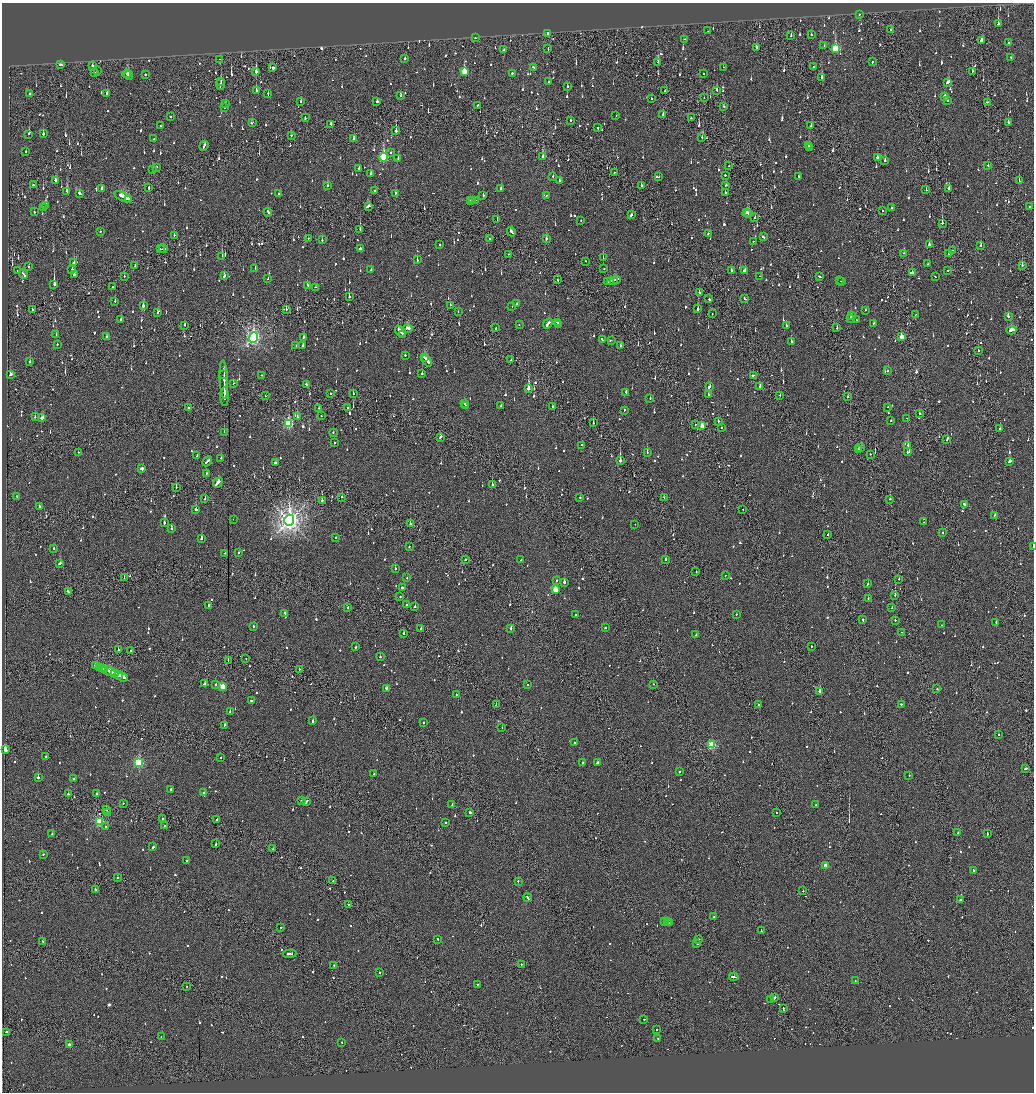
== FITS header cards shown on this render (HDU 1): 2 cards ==
NAXIS1  =                 2064
NAXIS2  =                 2180

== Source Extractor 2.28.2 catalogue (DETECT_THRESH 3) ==
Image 2064 x 2180 px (HDU 1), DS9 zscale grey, zoomed out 1/2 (1 PNG px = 2 x 2 image px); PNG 1036 x 1094 px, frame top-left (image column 1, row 2179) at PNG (2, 3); each listed source drawn as its Kron ellipse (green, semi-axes under 4 px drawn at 4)
Background -0.116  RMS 0.066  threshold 0.199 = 3 sigma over >= 5 px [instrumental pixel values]
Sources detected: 1627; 86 cannot appear on this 1/2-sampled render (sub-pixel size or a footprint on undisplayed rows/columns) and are neither listed nor drawn; of the other 1541, the 500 brightest by FLUX_AUTO listed and drawn (1041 fainter detections omitted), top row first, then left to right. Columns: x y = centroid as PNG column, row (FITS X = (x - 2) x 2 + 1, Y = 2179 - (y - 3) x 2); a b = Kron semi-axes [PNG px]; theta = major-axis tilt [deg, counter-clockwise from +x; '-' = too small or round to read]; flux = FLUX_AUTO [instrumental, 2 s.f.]
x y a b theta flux
859 14 2 1 - 59
998 24 2 2 - 1100
891 29 2 1 - 65
708 31 2 1 - 77
547 34 3 1 - 100
811 35 2 2 - 74
791 36 2 2 - 94
476 38 2 2 - 70
685 39 2 2 - 67
982 41 3 2 - 120
1008 43 2 2 - 220
824 45 2 2 - 70
756 47 2 2 - 120
548 48 3 1 - 190
835 49 3 3 - 720
504 50 4 1 - 230
1011 57 2 2 - 210
405 58 2 2 - 300
219 59 2 1 - 77
658 62 2 2 - 120
872 62 2 2 - 76
60 65 3 2 - 100
92 66 3 2 - 97
533 67 2 2 - 69
723 67 2 2 - 83
813 67 2 2 - 76
273 68 2 2 - 300
97 71 2 2 - 130
256 71 3 2 - 640
464 71 4 3 - 360
972 71 2 2 - 70
95 73 2 1 - 64
512 73 2 2 - 150
703 73 2 2 - 220
127 74 4 2 - 120
145 75 2 2 - 59
129 76 4 2 - 120
822 77 3 2 - 200
221 81 4 1 - 140
548 81 2 2 - 64
948 82 4 2 - 140
220 84 6 1 83 300
567 86 2 2 - 68
256 90 2 2 - 230
717 90 3 2 - 75
664 91 2 1 - 66
30 93 2 2 - 220
107 93 2 2 - 550
268 94 3 2 - 71
401 95 3 2 - 64
945 96 3 3 - 71
704 98 2 1 - 100
651 99 2 2 - 120
948 100 2 2 - 140
301 102 3 2 - 70
377 102 2 2 - 190
987 102 2 2 - 160
226 104 2 2 - 120
478 105 2 2 - 61
724 106 2 2 - 200
225 108 2 2 - 59
663 114 2 1 - 78
616 115 2 2 - 120
170 116 2 2 - 200
305 118 3 2 - 92
691 118 2 2 - 65
570 120 2 2 - 110
252 122 3 2 - 130
1008 123 2 2 - 310
330 124 3 1 - 72
161 126 2 2 - 100
811 126 2 2 - 67
598 128 2 2 - 69
396 131 2 2 - 570
29 134 2 2 - 98
43 134 2 2 - 180
291 135 2 2 - 73
702 138 2 2 - 130
154 139 2 2 - 90
354 139 3 2 - 120
204 146 5 2 - 130
809 146 2 2 - 120
810 148 2 2 - 120
26 151 2 2 - 170
390 152 2 2 - 160
383 157 4 3 - 1100
542 157 2 2 - 100
877 157 2 2 - 3200
398 159 2 2 - 98
885 160 2 2 - 190
729 165 2 1 - 62
988 165 2 2 - 86
156 167 2 2 - 100
359 169 2 2 - 210
152 170 2 2 - 140
614 172 2 2 - 71
371 174 2 2 - 99
725 175 2 2 - 130
553 176 2 2 - 90
659 177 2 2 - 70
798 177 2 2 - 72
55 181 3 2 - 130
559 181 2 2 - 120
1019 181 2 1 - 60
33 185 2 2 - 110
327 185 2 2 - 93
641 185 2 2 - 270
726 185 2 2 - 110
149 187 2 1 - 170
949 188 2 1 - 470
101 189 2 2 - 470
501 189 2 2 - 100
926 190 2 2 - 95
67 191 3 2 - 350
375 191 2 2 - 110
725 192 2 2 - 350
79 193 3 2 - 120
396 193 2 2 - 61
279 194 2 2 - 69
546 195 2 2 - 63
483 196 3 2 - 110
123 197 9 3 -24 370
129 200 3 2 - 100
471 200 2 1 - 200
473 200 2 1 - 110
475 200 2 2 - 130
45 205 3 2 - 410
368 206 3 2 - 160
1029 206 2 2 - 91
44 207 2 1 - 66
892 208 2 2 - 90
882 211 2 2 - 98
34 212 2 2 - 110
268 212 4 2 - 140
747 213 2 2 - 190
748 213 3 2 - 390
631 215 3 2 - 110
755 217 2 2 - 65
497 219 3 2 - 150
581 220 2 2 - 66
942 223 2 1 - 430
360 229 3 1 - 90
100 231 2 2 - 60
511 232 5 2 - 210
708 234 2 2 - 230
174 235 2 2 - 74
764 237 2 2 - 180
308 238 2 2 - 61
489 238 2 1 - 220
546 239 3 2 - 83
322 240 2 2 - 80
753 241 2 2 - 150
440 244 2 2 - 83
929 245 2 2 - 200
980 245 2 2 - 270
360 248 2 2 - 220
161 249 3 1 - 150
163 249 4 2 - 190
953 250 2 2 - 97
904 253 2 2 - 94
508 254 2 1 - 62
948 254 2 1 - 110
222 256 2 1 - 100
603 258 2 1 - 210
417 260 2 2 - 110
585 261 2 2 - 68
74 262 2 2 - 81
928 264 2 1 - 84
135 265 2 1 - 150
1022 265 3 2 - 270
29 267 2 2 - 74
255 268 2 2 - 60
604 268 2 2 - 67
72 270 2 2 - 160
371 270 2 2 - 80
745 270 3 2 - 170
948 270 2 2 - 72
18 271 2 2 - 77
731 271 3 2 - 130
912 272 2 1 - 3200
23 274 5 2 - 250
74 274 2 2 - 640
124 276 2 1 - 190
224 276 3 2 - 100
760 276 2 2 - 160
820 277 3 1 - 210
935 277 2 2 - 60
268 279 2 2 - 81
616 279 3 2 - 130
557 280 2 1 - 100
613 280 3 1 - 140
610 281 3 2 - 180
840 281 2 2 - 94
842 281 3 2 - 110
608 282 2 1 - 88
54 284 3 2 - 1100
307 285 2 2 - 220
113 287 2 2 - 73
316 287 3 2 - 88
699 293 3 2 - 120
349 297 2 1 - 240
744 298 3 2 - 110
709 299 2 2 - 150
115 301 3 2 - 66
517 304 2 2 - 62
450 305 2 2 - 58
143 306 2 2 - 420
512 307 3 2 - 220
32 309 3 2 - 120
286 309 3 2 - 96
698 309 2 2 - 360
866 310 2 2 - 66
458 311 2 1 - 71
158 312 3 2 - 240
712 314 2 2 - 72
916 314 2 1 - 130
851 316 2 1 - 180
1008 316 2 2 - 160
851 318 3 2 - 93
121 319 2 2 - 140
856 320 2 2 - 72
557 322 2 2 - 120
548 323 5 2 - 190
874 323 2 2 - 71
559 324 2 2 - 330
185 325 2 2 - 78
519 325 2 2 - 81
786 326 2 2 - 73
408 328 5 2 - 130
496 328 2 2 - 90
837 328 2 2 - 180
1011 330 5 2 - 240
400 331 6 2 -50 220
403 334 3 1 - 79
56 335 2 2 - 71
902 336 3 2 - 180
107 337 2 2 - 160
253 337 5 4 - 4000
303 337 2 2 - 61
602 340 3 2 - 320
611 340 2 2 - 230
791 341 2 2 - 300
57 344 2 2 - 110
296 346 3 2 - 63
303 346 2 2 - 400
620 346 2 2 - 80
978 351 2 2 - 91
405 355 2 2 - 63
424 357 3 1 - 110
511 360 2 1 - 67
427 361 6 2 -53 210
30 362 2 2 - 160
887 371 2 2 - 61
224 374 2 1 - 80
422 374 2 2 - 150
10 375 3 2 - 100
262 375 2 2 - 97
753 376 2 2 - 76
224 379 19 2 -87 2800
233 383 2 1 - 110
306 385 3 2 - 160
709 386 4 2 - 120
760 386 3 2 - 140
528 389 2 2 - 3400
626 392 2 2 - 71
331 393 2 2 - 130
353 394 2 1 - 63
709 395 2 2 - 200
780 395 2 2 - 70
225 396 9 2 -89 1500
265 396 2 2 - 64
848 397 2 2 - 130
650 399 2 2 - 71
464 403 2 2 - 68
465 406 2 2 - 99
501 406 2 2 - 400
552 406 2 2 - 88
888 407 2 1 - 110
189 408 3 2 - 110
319 408 2 2 - 63
348 408 2 2 - 140
624 410 2 2 - 150
920 414 3 2 - 92
321 416 2 1 - 58
35 417 2 2 - 69
297 417 2 2 - 63
42 418 3 2 - 430
907 418 2 1 - 69
891 420 2 2 - 68
718 421 2 1 - 1200
593 423 2 1 - 150
288 424 4 3 - 1300
696 424 2 1 - 140
702 426 3 2 - 170
722 427 2 2 - 140
1000 429 2 2 - 81
224 432 2 2 - 160
333 433 2 2 - 75
440 437 3 2 - 210
947 439 3 2 - 340
334 442 2 2 - 160
582 445 3 2 - 61
908 446 3 2 - 270
861 448 2 2 - 72
858 449 2 2 - 66
78 452 2 2 - 150
907 452 3 2 - 160
647 453 2 2 - 120
870 454 2 1 - 120
197 455 3 2 - 120
221 458 2 2 - 72
207 461 5 2 - 220
620 461 3 2 - 1600
1009 461 3 2 - 150
275 463 3 2 - 83
142 469 3 2 - 440
207 473 2 2 - 64
218 483 5 2 - 350
492 485 2 2 - 260
176 487 2 1 - 97
17 496 2 2 - 98
342 497 2 2 - 80
580 497 2 2 - 250
664 497 2 2 - 59
205 498 2 1 - 94
890 499 2 2 - 210
322 500 2 2 - 170
964 504 3 2 - 290
39 506 3 2 - 93
743 509 2 1 - 61
196 510 3 2 - 290
995 515 2 2 - 73
233 519 2 1 - 90
289 520 6 5 - 9200
923 522 2 2 - 73
164 523 2 2 - 110
410 524 2 2 - 320
635 524 2 2 - 74
171 529 2 2 - 68
943 532 2 2 - 65
828 534 2 2 - 160
336 538 2 2 - 93
201 539 2 2 - 130
409 546 2 2 - 59
1033 547 2 1 - 290
54 548 2 2 - 120
225 553 2 1 - 59
239 553 2 1 - 110
666 559 2 2 - 110
465 560 2 2 - 62
521 560 2 2 - 76
60 563 3 2 - 92
395 569 2 2 - 160
696 572 2 2 - 170
725 575 2 2 - 67
124 578 2 1 - 120
407 578 2 2 - 81
899 579 2 1 - 64
557 580 2 2 - 160
564 582 3 2 - 520
868 584 2 2 - 85
402 587 2 2 - 320
555 589 3 3 - 330
68 592 4 2 - 120
895 595 2 1 - 350
400 597 2 2 - 120
868 599 2 2 - 170
209 605 2 2 - 79
407 605 2 1 - 240
415 607 2 2 - 91
348 608 2 2 - 97
892 608 2 1 - 61
285 613 2 2 - 77
737 614 2 2 - 58
575 615 2 2 - 81
863 620 3 2 - 210
895 620 2 2 - 66
996 622 3 2 - 96
941 625 2 2 - 73
253 627 2 2 - 89
421 628 2 2 - 73
511 628 2 1 - 290
605 628 2 2 - 230
901 632 2 2 - 83
404 633 2 2 - 150
696 635 2 2 - 83
356 647 2 2 - 63
811 647 3 2 - 69
118 649 2 2 - 74
130 651 2 2 - 150
380 657 2 2 - 60
246 659 2 1 - 77
228 661 2 1 - 65
96 666 3 2 - 200
99 667 3 2 - 400
102 668 3 2 - 190
105 669 2 2 - 180
299 669 2 2 - 67
109 671 7 2 -22 410
114 673 2 2 - 280
118 675 4 2 - 230
122 677 5 2 - 250
205 683 3 2 - 290
653 684 2 1 - 140
216 685 2 2 - 60
527 685 2 2 - 66
223 687 3 3 - 310
387 689 4 2 - 340
937 689 2 2 - 120
820 691 2 2 - 440
456 695 2 2 - 61
251 700 2 2 - 73
901 704 2 2 - 110
496 705 2 2 - 81
758 705 2 2 - 270
230 711 2 2 - 75
313 721 2 2 - 140
424 722 2 2 - 70
225 725 4 2 - 150
502 728 2 1 - 62
998 734 2 2 - 63
574 743 2 2 - 120
712 745 3 3 - 920
5 749 4 2 - 1300
45 757 2 2 - 77
221 757 2 2 - 69
139 762 3 3 - 1200
597 762 2 2 - 490
582 763 2 2 - 110
1025 769 3 2 - 190
680 771 2 2 - 65
374 774 2 2 - 100
909 775 2 2 - 110
38 778 2 2 - 390
73 778 2 2 - 96
171 789 2 2 - 83
97 793 2 2 - 220
204 793 2 2 - 74
68 794 2 2 - 90
301 801 2 2 - 64
306 802 4 2 - 130
123 803 2 2 - 76
452 804 2 2 - 64
815 805 2 1 - 63
107 810 2 1 - 87
108 812 2 1 - 76
470 812 2 2 - 140
776 812 2 1 - 67
162 818 2 2 - 72
217 819 2 2 - 74
99 822 3 3 - 850
445 822 2 2 - 170
165 826 2 2 - 100
106 827 2 2 - 60
958 833 2 2 - 170
987 833 3 1 - 110
52 834 2 2 - 70
216 844 3 2 - 120
153 847 2 2 - 110
273 848 2 2 - 140
43 854 2 2 - 66
187 861 2 2 - 90
826 865 3 2 - 190
973 870 3 2 - 280
117 878 2 2 - 100
333 881 3 2 - 97
518 881 2 2 - 66
95 889 2 2 - 340
803 891 2 1 - 100
528 898 4 2 - 220
960 900 2 1 - 79
348 904 2 1 - 71
714 917 2 2 - 64
665 922 2 2 - 61
667 922 3 2 - 310
670 923 3 1 - 170
280 927 2 2 - 69
761 930 2 1 - 88
438 939 2 2 - 87
699 939 2 2 - 140
43 941 3 2 - 140
697 943 3 2 - 110
290 954 6 2 4 190
521 964 2 1 - 140
334 965 2 2 - 58
379 972 2 2 - 120
734 977 5 2 - 240
855 981 3 2 - 88
477 985 2 2 - 61
187 986 2 1 - 100
774 997 2 2 - 330
771 999 2 2 - 260
783 1008 3 2 - 290
644 1019 2 2 - 100
656 1029 2 1 - 110
7 1032 2 2 - 110
161 1037 2 1 - 61
658 1038 2 1 - 60
342 1043 2 2 - 79
69 1045 2 2 - 60
At the frame edge (FLAGS 8, measured only in part): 1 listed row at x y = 1033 547
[1041 fainter detections neither listed nor drawn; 86 sub-pixel or undisplayed-footprint detections neither listed nor drawn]